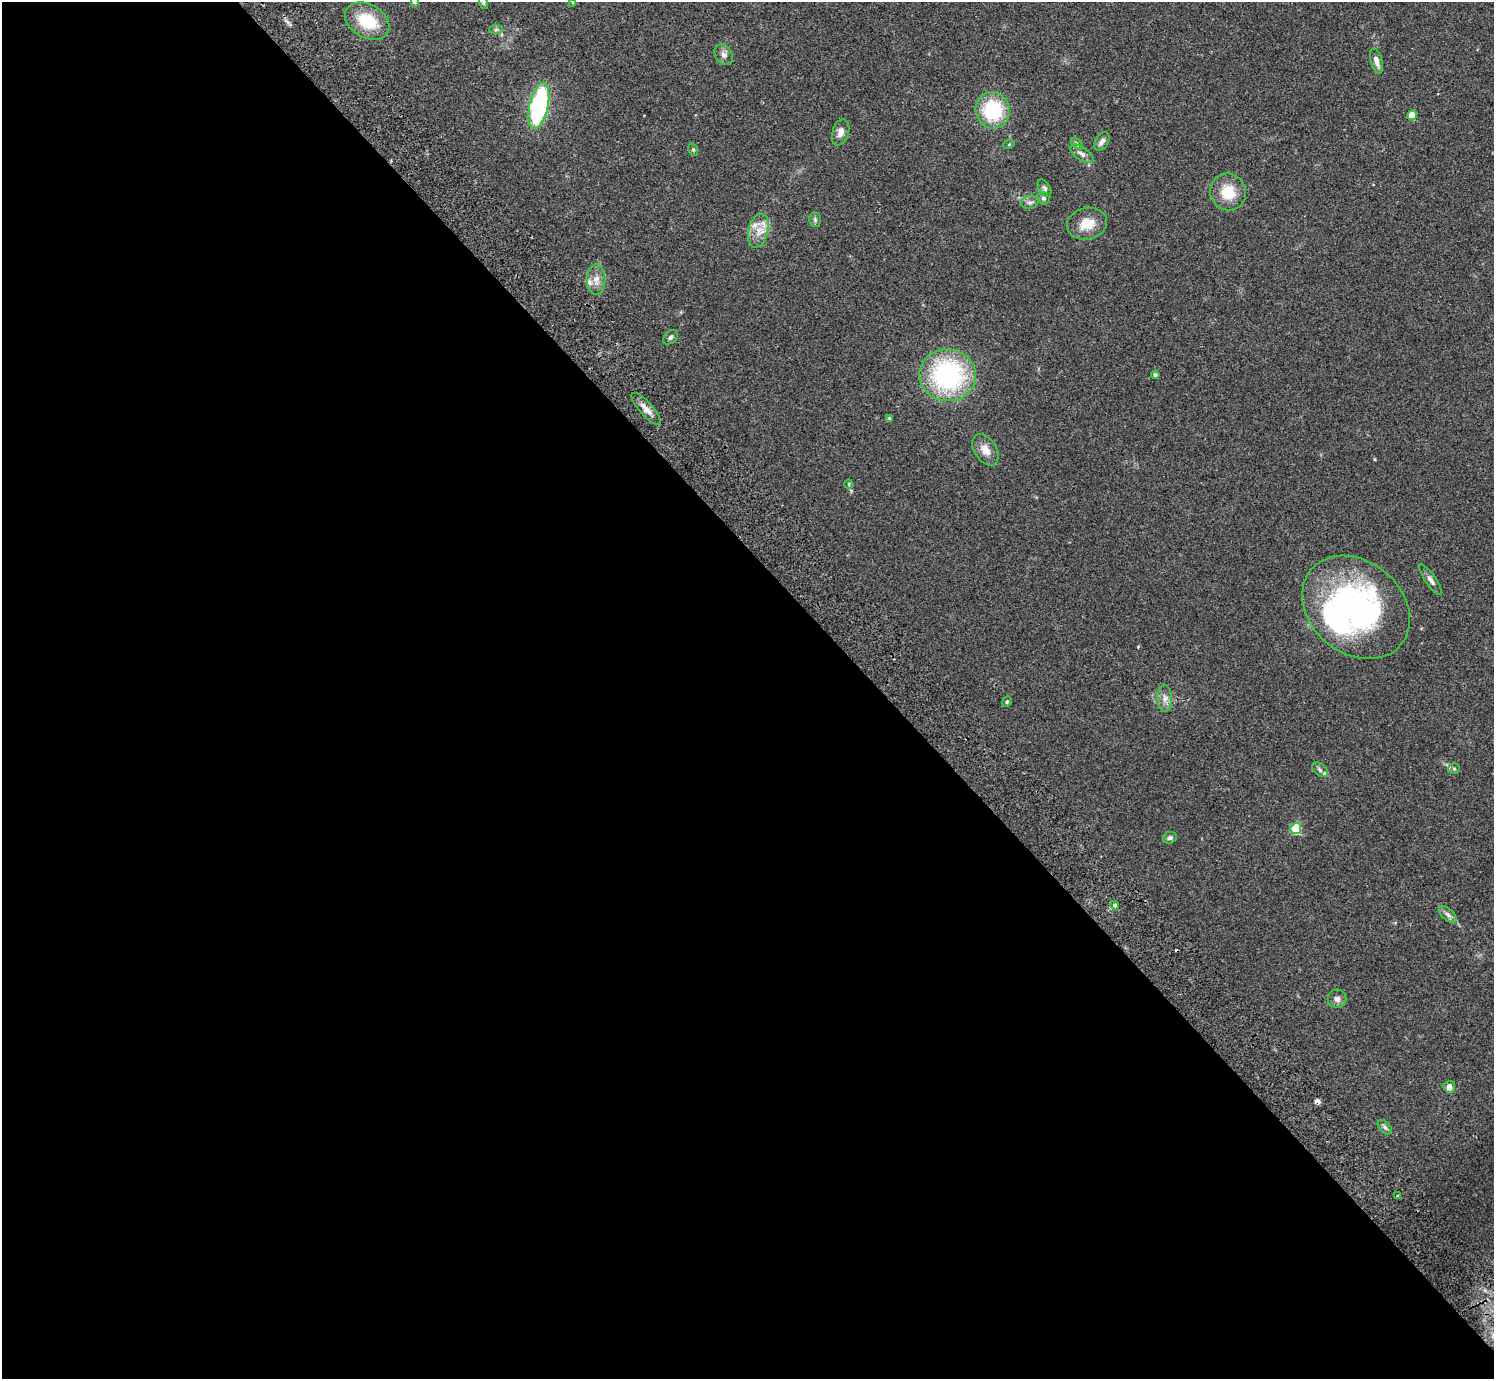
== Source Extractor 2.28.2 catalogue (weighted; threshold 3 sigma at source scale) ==
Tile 9 of 4 x 4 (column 1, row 3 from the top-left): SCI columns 47-1538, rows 1580-2956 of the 6062 x 6050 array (HDU 1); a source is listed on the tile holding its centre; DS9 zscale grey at full resolution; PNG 1496 x 1381 px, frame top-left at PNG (2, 2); each listed source drawn as its Kron ellipse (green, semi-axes under 4 px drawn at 4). Shown black and unused: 59% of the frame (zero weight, under 2 of 3 exposures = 3% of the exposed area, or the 3 px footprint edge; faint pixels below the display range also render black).
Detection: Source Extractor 2.28.2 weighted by HDU 2 'WHT'; one run over the whole footprint, this tile lists its part. Background 0.0986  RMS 0.009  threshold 0.0404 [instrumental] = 3 sigma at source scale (4.5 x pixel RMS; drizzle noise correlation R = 1.50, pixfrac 1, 0.05/0.05 arcsec/px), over >= 5 px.
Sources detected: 50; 2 cosmic-ray / hot-pixel residue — neither listed nor drawn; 3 inside a brighter listed object's ellipse — not listed separately; the other 45 listed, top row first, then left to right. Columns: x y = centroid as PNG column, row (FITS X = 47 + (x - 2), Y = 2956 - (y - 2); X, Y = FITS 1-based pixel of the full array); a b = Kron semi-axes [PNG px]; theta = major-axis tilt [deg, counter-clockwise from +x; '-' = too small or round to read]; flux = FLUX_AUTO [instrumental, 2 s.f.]
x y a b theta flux
414 2 4 3 - 3.7
573 2 4 3 - 1
484 3 6 4 -71 1.3
367 21 24 16 -29 32
496 30 7 4 2 1.6
724 55 11 8 -59 4.4
1376 61 13 6 -75 5.6
539 106 23 9 77 130
993 110 18 17 - 53
1412 115 5 4 - 23
841 132 13 8 73 5.8
1102 142 10 6 57 3.9
1009 144 6 3 18 0.91
1077 144 7 4 -46 1.6
693 150 6 4 -69 1.2
1082 154 14 6 -34 4.2
1045 188 9 5 -58 2.1
1228 192 18 17 - 21
1043 198 6 5 - 1.8
1030 202 9 6 9 2.8
815 219 7 6 - 1.8
1087 224 20 15 13 15
758 231 17 10 76 10
596 280 15 9 89 7.7
671 337 9 6 43 2.3
948 375 28 26 -8 130
1155 375 4 4 - 2
646 409 20 6 -48 7.2
889 418 4 4 - 0.97
985 450 17 11 -57 9.1
849 484 5 4 - 0.97
1431 580 18 5 -55 4.1
1356 607 59 46 -40 230
1165 699 13 7 -87 5.3
1007 702 5 4 - 1.2
1454 769 5 5 - 1.4
1320 770 9 5 -42 2.6
1296 829 5 5 - 65
1170 838 7 5 19 2.2
1115 905 4 3 - 4.7
1448 914 11 5 -42 3
1337 999 9 9 - 3.8
1449 1087 6 6 - 5
1385 1127 8 5 -45 2.3
1398 1195 3 3 - 3.5
Isophote crosses this tile's border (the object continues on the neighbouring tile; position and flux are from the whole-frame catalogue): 2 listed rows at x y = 414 2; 573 2